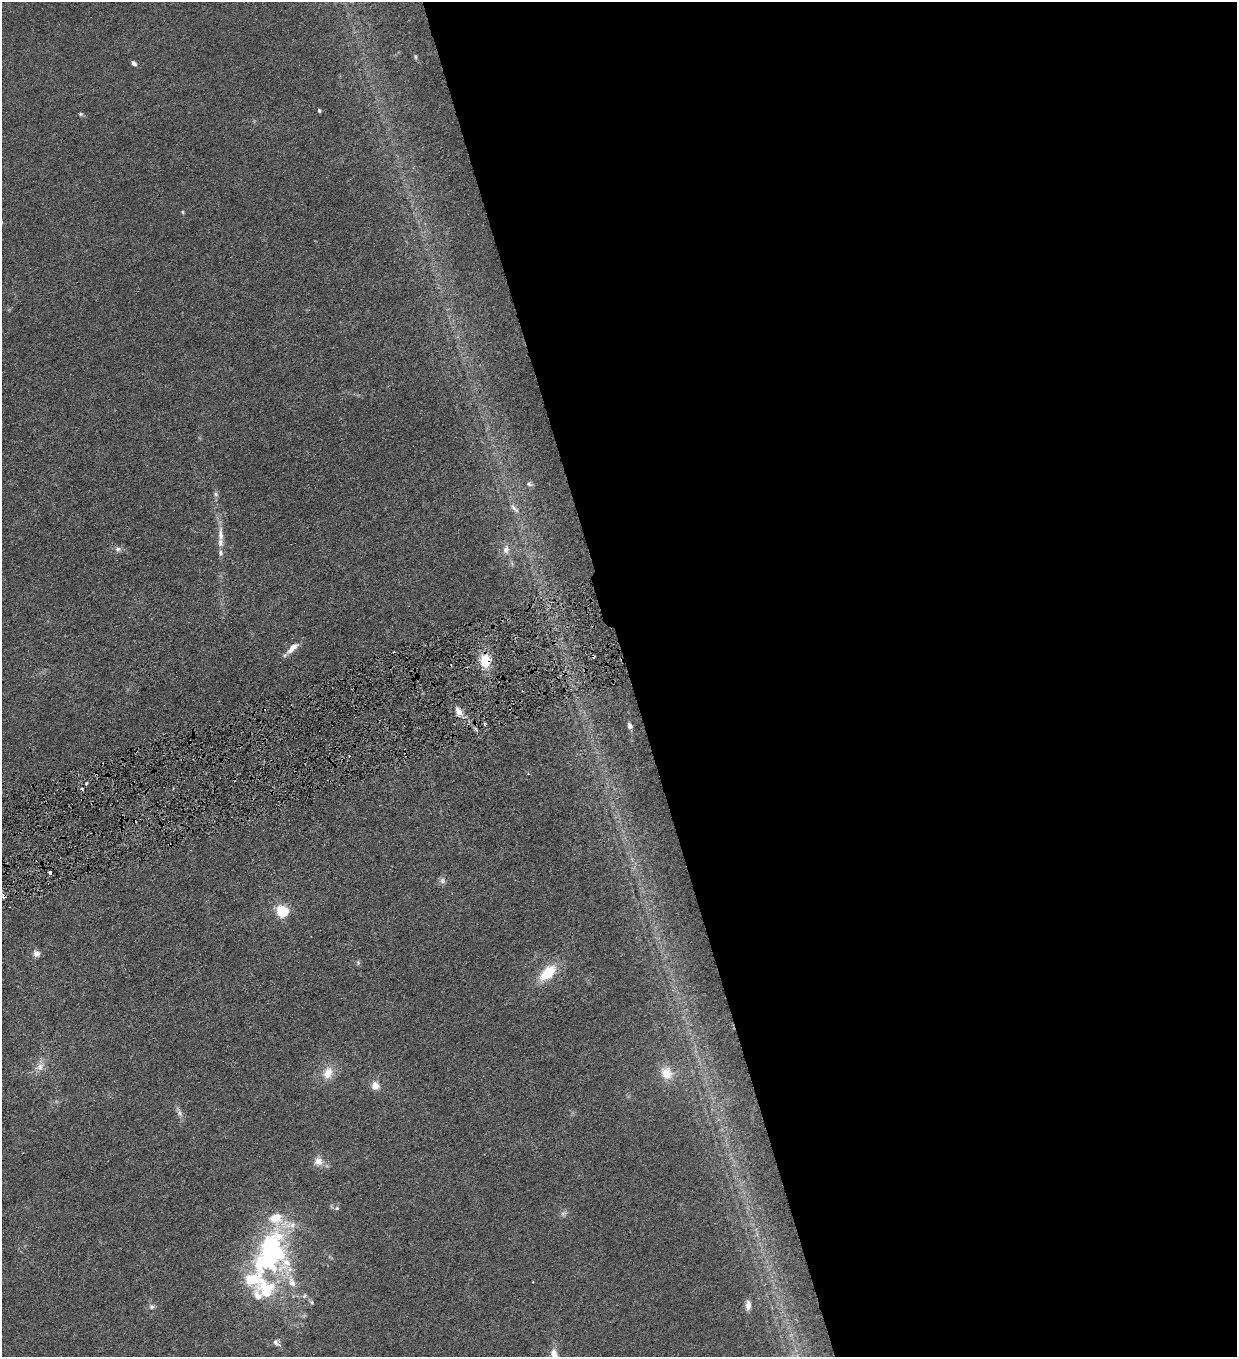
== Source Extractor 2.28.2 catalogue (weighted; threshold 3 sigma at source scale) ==
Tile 8 of 4 x 4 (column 4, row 2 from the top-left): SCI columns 3985-5219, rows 2711-4065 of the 5372 x 5421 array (HDU 1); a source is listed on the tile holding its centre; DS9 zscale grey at full resolution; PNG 1239 x 1359 px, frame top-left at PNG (2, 2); no overlay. Shown black and unused: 49% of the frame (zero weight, under 3 of 6 exposures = <1% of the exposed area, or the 3 px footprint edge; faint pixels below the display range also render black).
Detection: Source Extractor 2.28.2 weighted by HDU 2 'WHT'; one run over the whole footprint, this tile lists its part. Background 0.0136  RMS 0.0032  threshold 0.0131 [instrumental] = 3 sigma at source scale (4.09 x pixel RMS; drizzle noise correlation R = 1.36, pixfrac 0.8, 0.05/0.05 arcsec/px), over >= 5 px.
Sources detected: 54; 1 inside a brighter object's white glare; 9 cosmic-ray / hot-pixel residue — not listed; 6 inside a brighter listed object's ellipse — not listed separately; the other 38 listed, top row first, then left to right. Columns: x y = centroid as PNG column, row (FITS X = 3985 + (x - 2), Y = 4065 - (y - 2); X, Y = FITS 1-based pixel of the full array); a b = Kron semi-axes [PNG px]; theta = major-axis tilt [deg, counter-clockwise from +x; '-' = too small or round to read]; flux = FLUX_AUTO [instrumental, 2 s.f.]
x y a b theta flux
415 57 6 4 -70 0.44
134 63 7 5 -44 0.88
319 110 4 3 - 0.5
81 114 6 5 - 0.46
182 212 5 4 - 0.32
529 484 8 6 -27 0.78
216 494 7 6 - 0.67
514 508 16 6 -43 1.5
220 535 23 7 -87 3
118 549 9 7 1 1.1
506 549 12 8 82 1.9
292 648 19 7 41 2.6
485 661 16 12 -84 6
458 712 11 7 -61 2.2
484 723 4 3 - 0.43
630 726 6 5 - 1.2
87 783 5 3 - 0.34
442 880 9 8 - 1
282 911 5 5 - 40
36 953 8 7 - 1.6
358 963 7 4 -59 0.47
548 973 22 11 44 9.5
40 1067 16 10 38 2.5
328 1073 16 12 66 4.3
667 1073 16 13 -62 4.2
375 1086 10 9 - 2.4
179 1112 17 6 -68 1.4
318 1161 12 12 - 2.6
337 1208 6 6 - 0.54
563 1214 9 6 29 0.82
271 1255 43 33 57 42
291 1282 21 10 -71 4.3
305 1296 8 6 41 0.72
312 1302 7 5 -28 0.53
748 1305 12 6 88 1.4
152 1307 9 7 -10 0.95
276 1343 12 7 -46 1.1
554 1356 22 8 -83 4.1
Overlapping masked pixels (flux is a lower limit): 1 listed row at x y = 485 661
Isophote crosses this tile's border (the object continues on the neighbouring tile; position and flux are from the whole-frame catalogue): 1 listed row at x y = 554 1356